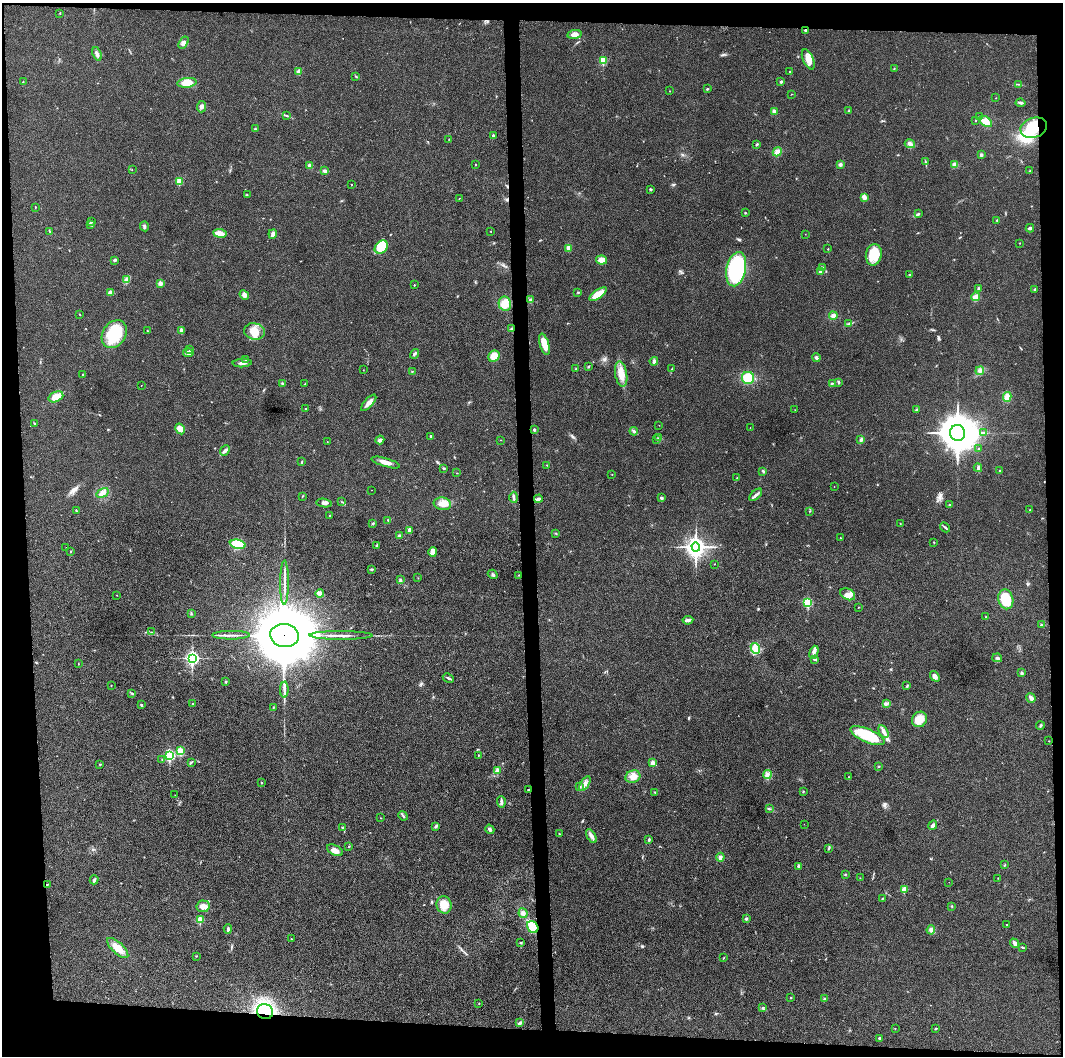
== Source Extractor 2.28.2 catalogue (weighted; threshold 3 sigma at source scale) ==
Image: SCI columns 3-4245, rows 1-4215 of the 4246 x 4219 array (HDU 1 of 3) = the unmasked area's bounding box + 8 px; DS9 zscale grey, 4 x 4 block average (1 PNG px = mean of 4 x 4 image px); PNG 1065 x 1058 px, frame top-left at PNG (2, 3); each listed source drawn as its Kron ellipse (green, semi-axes under 4 px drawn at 4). Shown black and unused: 9% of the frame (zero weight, under 3 of 4 exposures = <1% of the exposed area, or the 3 px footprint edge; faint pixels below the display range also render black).
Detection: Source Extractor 2.28.2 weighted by HDU 2 'WHT'. Background 0.0233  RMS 0.0054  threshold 0.0241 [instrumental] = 3 sigma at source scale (4.5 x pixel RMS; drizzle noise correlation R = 1.50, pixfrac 1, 0.05/0.05 arcsec/px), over >= 5 px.
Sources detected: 313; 2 inside a brighter object's white glare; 2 cosmic-ray / hot-pixel residue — neither listed nor drawn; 1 coinciding with a brighter row at this scale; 12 inside a brighter listed object's ellipse — not listed separately; the other 296 listed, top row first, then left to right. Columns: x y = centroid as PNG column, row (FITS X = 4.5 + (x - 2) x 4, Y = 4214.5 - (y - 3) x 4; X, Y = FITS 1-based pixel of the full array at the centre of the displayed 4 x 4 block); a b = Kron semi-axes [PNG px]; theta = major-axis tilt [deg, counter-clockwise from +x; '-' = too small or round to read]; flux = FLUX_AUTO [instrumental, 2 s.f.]
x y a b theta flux
60 13 2 2 - 1.2
805 30 3 2 - 4.6
575 34 7 4 9 20
184 43 7 4 58 14
97 54 7 3 -68 11
808 59 11 5 -65 31
603 61 2 2 - 140
894 68 2 2 - 1.7
790 71 2 2 - 3.2
299 72 4 3 - 18
356 76 3 2 - 2.8
23 82 2 2 - 1.4
781 82 2 2 - 5
187 83 10 5 6 51
1018 84 3 2 - 2.5
707 89 3 2 - 2.5
669 91 2 2 - 0.94
792 94 2 2 - 0.83
996 98 2 2 - 0.9
1021 103 5 2 - 5.1
202 107 5 4 - 9
774 111 4 3 - 6.7
849 111 2 2 - 1.9
287 115 3 2 - 1.8
979 117 2 2 - 2
976 121 2 2 - 1.8
986 122 7 4 -35 38
1034 128 13 10 19 99
255 129 2 2 - 2.9
493 136 4 2 - 5
449 139 2 2 - 1
757 144 3 2 - 4.5
910 144 5 4 - 12
777 152 5 3 - 22
981 155 3 3 - 5.6
925 162 3 2 - 2.1
475 164 2 2 - 1.3
840 164 3 3 - 7.5
954 165 3 2 - 4.3
310 166 3 3 - 13
132 170 2 2 - 0.75
325 171 3 3 - 9.9
1030 171 2 2 - 2.6
179 182 2 2 - 84
351 185 2 2 - 1.3
650 189 3 2 - 3.2
247 195 2 2 - 1.1
864 197 3 2 - 24
459 198 2 2 - 0.86
35 207 2 2 - 1.4
745 213 2 2 - 2.8
918 214 2 2 - 1.8
997 220 2 2 - 2.4
92 221 2 2 - 1.7
91 224 4 2 - 3.6
144 226 5 2 - 7.7
1030 228 4 2 - 7.1
50 231 2 2 - 1.3
491 231 2 2 - 0.93
220 233 7 4 -7 29
273 234 4 2 - 11
805 234 2 2 - 0.61
1020 243 2 2 - 1.2
381 247 7 6 - 63
568 248 4 3 - 10
828 249 2 2 - 2.3
874 255 11 8 80 68
115 260 3 2 - 5.2
602 260 5 4 - 26
823 268 4 2 - 4
736 269 17 9 78 380
820 272 3 2 - 10
910 275 2 2 - 2.8
126 280 3 3 - 5.8
160 283 2 2 - 29
414 285 2 2 - 2.3
978 288 3 2 - 4.8
1034 289 3 2 - 2.1
578 292 3 2 - 1.6
111 293 3 3 - 20
598 294 10 4 35 46
244 295 5 3 - 11
976 297 4 3 - 28
531 300 4 3 - 5.6
505 304 7 6 - 41
80 315 2 2 - 1.1
833 316 4 3 - 11
849 324 4 2 - 3.8
511 329 3 2 - 2.8
147 330 2 2 - 1.5
181 330 2 2 - 24
254 331 10 8 -12 41
114 334 15 11 57 140
544 344 11 4 -74 45
189 350 2 2 - 1.6
188 353 5 3 - 14
414 354 5 2 - 5.5
494 356 6 5 - 33
816 358 4 3 - 5.6
245 360 2 2 - 2.2
654 361 4 3 - 9.7
242 363 9 3 4 13
588 366 3 2 - 2.5
576 368 2 2 - 1.6
672 369 2 2 - 2.3
363 370 2 2 - 0.93
412 371 2 2 - 2.8
980 371 4 4 - 8.4
83 374 2 2 - 4.3
621 374 13 6 -81 41
748 378 6 6 - 59
838 382 2 2 - 2.7
832 383 2 2 - 2
282 384 3 2 - 3.3
305 384 3 2 - 2.5
141 386 2 2 - 0.94
56 397 8 5 25 35
1007 397 5 4 - 25
369 403 10 4 48 17
306 409 3 2 - 2.5
795 410 2 2 - 0.8
916 410 4 2 - 3.1
34 423 3 2 - 2.1
659 425 2 2 - 0.74
750 428 2 2 - 0.57
180 429 6 4 -60 32
534 430 2 2 - 13
634 431 4 2 - 5.6
957 433 8 7 - 7900
984 433 2 2 - 1.6
431 436 3 2 - 2.2
659 438 2 2 - 1.7
657 439 2 2 - 1.1
380 440 5 3 - 9.7
501 440 2 2 - 0.83
861 440 4 2 - 8.5
327 442 2 2 - 0.73
979 449 2 2 - 1.6
225 451 5 3 - 8.2
302 462 3 2 - 1.6
386 463 15 3 -16 23
547 465 2 2 - 0.97
444 468 3 2 - 2.7
978 468 4 2 - 5.2
763 471 3 2 - 3.8
999 471 2 2 - 2.5
457 473 2 2 - 0.98
612 474 2 2 - 0.98
737 478 2 2 - 1.4
834 486 2 2 - 0.85
372 490 2 2 - 0.49
103 493 6 4 34 18
756 495 8 2 43 8.9
302 496 2 2 - 1.4
514 497 5 2 - 5.5
661 498 4 3 - 4.8
538 499 4 3 - 8.1
342 502 2 2 - 1.3
324 503 7 4 -9 10
442 504 9 6 -11 32
950 505 3 2 - 1.7
76 510 3 2 - 1.9
1030 510 2 2 - 1.9
810 511 2 2 - 1.1
329 515 2 2 - 1.6
388 520 2 2 - 2.8
373 523 3 2 - 3
900 523 2 2 - 1.5
945 527 6 2 -47 4.5
409 530 4 2 - 14
556 533 3 2 - 2.1
400 536 4 2 - 6
840 538 2 2 - 1.7
934 542 2 2 - 2.2
238 544 8 4 -11 120
377 545 3 2 - 2.3
66 547 2 2 - 0.62
696 547 4 4 - 1700
70 551 2 2 - 1.9
433 552 4 3 - 19
714 564 2 2 - 1
372 569 3 2 - 2.6
493 574 5 2 - 4.5
519 575 2 2 - 1.1
418 578 2 2 - 1
400 579 2 2 - 3.3
284 583 22 2 89 19
320 593 4 3 - 20
848 594 8 5 -27 17
117 595 2 2 - 0.68
1006 599 10 7 -79 81
808 603 3 2 - 180
859 607 2 2 - 1.7
191 614 2 2 - 2.1
986 617 2 2 - 1.7
688 620 5 4 - 7.6
1041 625 3 2 - 1.9
151 632 2 2 - 1.7
231 635 19 2 0 15
284 635 14 11 -8 32000
341 635 31 2 0 22
755 648 6 4 -64 16
814 652 7 3 71 10
192 658 4 3 - 560
997 658 5 3 - 6.3
815 659 3 3 - 4.3
78 663 2 2 - 1.1
1022 673 3 2 - 6
935 676 6 4 -52 13
448 678 6 2 -26 5.3
226 682 2 2 - 5.4
111 685 2 2 - 1.5
907 686 3 2 - 3
284 690 8 2 87 11
132 693 4 2 - 3.6
1031 698 5 3 - 11
193 704 2 2 - 3.6
886 704 2 2 - 1.9
141 705 3 2 - 3
273 708 2 2 - 1.7
919 719 8 7 - 52
1040 726 4 2 - 4.2
883 732 7 3 -60 12
868 736 18 6 -23 130
1049 741 2 2 - 1
180 751 3 2 - 65
169 755 3 2 - 230
479 755 2 2 - 0.95
162 760 3 2 - 1.8
191 762 2 2 - 1.2
653 763 4 3 - 13
99 764 2 2 - 1.4
879 767 2 2 - 0.99
498 771 3 2 - 5.4
767 775 4 3 - 7.8
633 777 7 6 - 27
849 777 2 2 - 1.2
261 782 2 2 - 3.2
585 784 8 3 57 13
579 787 3 2 - 3.6
528 789 2 2 - 1.3
803 791 3 2 - 1.7
655 792 3 2 - 3
175 795 2 2 - 0.7
501 802 6 3 -86 7.9
769 809 3 2 - 2.6
403 816 5 2 - 3.6
380 818 2 2 - 1
804 824 2 2 - 0.55
933 825 5 3 - 7.6
436 826 4 2 - 3.4
342 827 3 2 - 2.5
490 829 5 3 - 6.3
560 834 2 2 - 1.9
591 836 7 3 -59 13
649 840 3 2 - 3.4
349 846 2 2 - 1.5
829 848 4 2 - 3.7
335 850 8 5 -28 18
720 857 4 2 - 5.5
1005 865 2 2 - 1.6
798 866 4 3 - 5
845 874 2 2 - 2.2
860 878 2 2 - 0.88
998 878 2 2 - 1.2
94 880 4 2 - 4.3
949 882 2 2 - 0.7
47 885 3 2 - 2.3
904 889 2 2 - 48
882 899 2 2 - 1.5
444 905 8 7 - 44
203 906 6 6 - 18
952 906 2 2 - 2
523 913 5 3 - 10
746 918 3 3 - 3.7
200 920 2 2 - 56
1006 925 2 2 - 0.99
533 927 6 5 - 43
228 929 5 3 - 5.2
931 930 5 3 - 8.3
291 939 2 2 - 2.2
521 943 2 2 - 2.6
1015 943 5 3 - 7.4
1022 947 3 2 - 2.5
118 948 13 5 -43 42
196 956 2 2 - 1.2
724 958 2 2 - 1.3
791 997 2 2 - 3.8
824 998 2 2 - 5.5
479 1003 2 2 - 1.2
763 1008 3 2 - 2.8
265 1012 8 7 - 290
520 1023 3 2 - 3.2
895 1028 2 2 - 1.3
936 1028 3 2 - 2.4
880 1038 3 2 - 2.7
Overlapping masked pixels (flux is a lower limit): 3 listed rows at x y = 1034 128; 284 635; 265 1012
Diffuse or blended objects may show on this block-average render without a row.